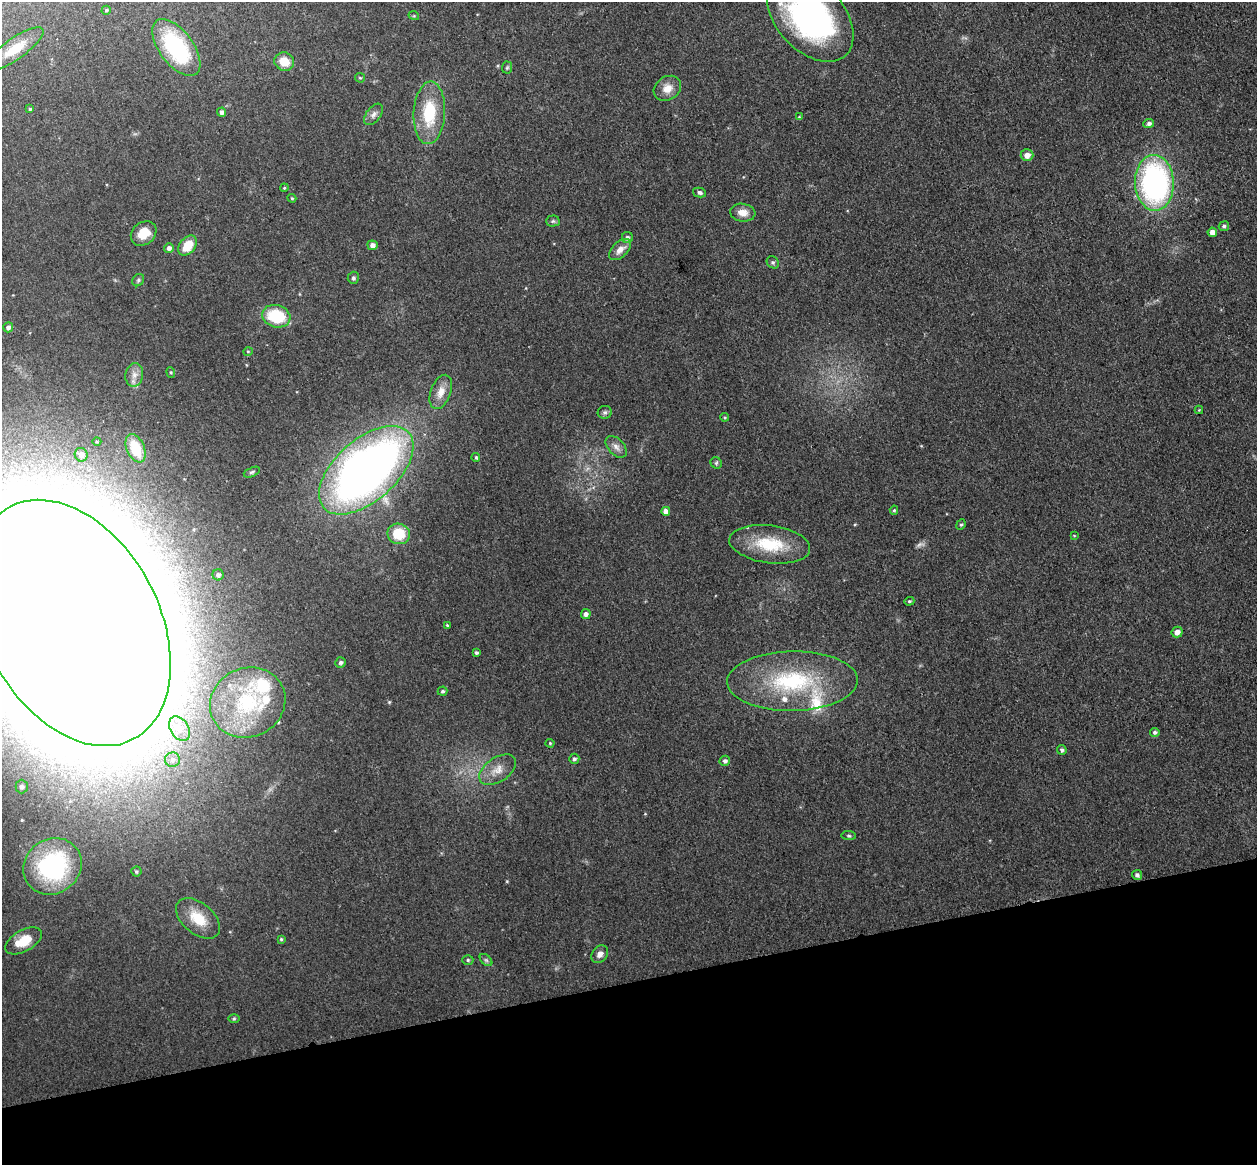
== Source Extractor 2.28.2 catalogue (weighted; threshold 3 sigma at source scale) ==
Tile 14 of 4 x 4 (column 2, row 4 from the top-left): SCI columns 1314-2568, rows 155-1317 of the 5135 x 5078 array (HDU 1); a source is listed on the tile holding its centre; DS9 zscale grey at full resolution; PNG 1259 x 1167 px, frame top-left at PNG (2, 2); each listed source drawn as its Kron ellipse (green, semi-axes under 4 px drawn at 4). Shown black and unused: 16% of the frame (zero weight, under 3 of 4 exposures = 5% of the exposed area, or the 3 px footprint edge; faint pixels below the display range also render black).
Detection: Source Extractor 2.28.2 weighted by HDU 2 'WHT'; one run over the whole footprint, this tile lists its part. Background 0.0741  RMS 0.0078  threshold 0.0353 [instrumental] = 3 sigma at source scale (4.5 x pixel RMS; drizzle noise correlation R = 1.50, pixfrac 1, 0.05/0.05 arcsec/px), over >= 5 px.
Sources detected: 93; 1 too faint to see at this stretch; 1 inside a brighter object's white glare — neither listed nor drawn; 4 inside a brighter listed object's ellipse — not listed separately; the other 87 listed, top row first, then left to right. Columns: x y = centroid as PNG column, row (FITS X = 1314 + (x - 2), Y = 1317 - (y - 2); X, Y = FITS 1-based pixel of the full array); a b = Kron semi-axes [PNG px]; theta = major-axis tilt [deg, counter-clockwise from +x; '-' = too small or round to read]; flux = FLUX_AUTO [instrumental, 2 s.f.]
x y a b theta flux
106 10 4 4 - 1.3
414 16 5 3 - 0.77
810 17 52 34 -47 210
176 47 33 17 -53 72
14 49 34 10 35 17
284 62 10 9 - 13
507 68 6 5 - 1.1
360 78 5 4 - 0.9
667 88 14 11 34 8.4
30 109 4 4 - 1.1
222 112 4 4 - 2.7
429 113 31 16 87 37
374 114 12 7 53 3.7
799 117 4 4 - 0.71
1149 123 5 4 - 2.3
1027 155 6 6 - 5.6
1154 183 28 19 -87 190
284 188 4 3 - 0.74
699 192 6 4 -13 2.1
292 198 4 4 - 0.99
743 213 13 9 -8 7.2
553 221 7 5 1 1.5
1224 226 5 4 - 1.8
1212 232 4 4 - 5.2
144 234 14 11 41 13
627 237 5 5 - 2
372 245 5 5 - 3.5
188 246 11 7 51 16
169 248 5 5 - 3
620 250 13 7 44 6.2
773 262 6 5 - 1.5
353 278 6 5 - 1.6
138 280 6 5 - 1.5
276 316 14 11 -15 37
8 327 5 4 - 2.7
248 351 5 3 - 0.67
171 372 5 4 - 1
134 375 12 9 82 5.6
441 392 18 10 70 8.7
1199 410 4 4 - 0.67
605 412 7 6 - 1.8
725 417 4 3 - 0.97
97 442 4 3 - 0.72
616 447 13 8 -47 4.5
136 448 15 9 -67 23
81 455 7 6 - 4.5
476 457 4 3 - 1.1
716 463 6 5 - 1.4
366 470 57 31 42 600
252 472 8 4 23 1.4
894 510 5 4 - 1.2
666 511 4 4 - 5.8
961 525 5 4 - 1.3
399 534 11 10 - 20
1074 535 4 2 - 0.59
770 544 41 19 -8 38
218 575 5 5 - 2.8
909 601 5 4 - 1
586 614 5 5 - 2.9
72 623 131 87 -62 19000
447 625 4 4 - 0.97
1177 632 6 5 - 3.9
476 653 3 3 - 1.5
341 662 5 5 - 1.9
792 681 65 30 1 88
442 691 5 4 - 1.4
248 703 38 34 27 63
180 729 13 9 -56 8.2
1155 732 5 4 - 1.8
550 743 4 4 - 0.84
1062 750 5 4 - 1.9
574 759 5 5 - 1.7
172 760 7 7 - 3.6
725 761 5 5 - 2.1
498 770 21 12 34 10
22 787 7 6 - 2.8
849 836 7 4 -6 1.3
52 866 30 27 37 100
136 872 5 5 - 1.3
1137 875 5 5 - 2.3
198 918 25 15 -40 19
281 939 4 4 - 1
23 941 20 10 30 17
600 954 9 7 51 4.1
468 960 5 5 - 1.3
486 960 7 4 -44 1.5
234 1018 6 4 1 1.2
Overlapping masked pixels (flux is a lower limit): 1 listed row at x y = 72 623
Isophote crosses this tile's border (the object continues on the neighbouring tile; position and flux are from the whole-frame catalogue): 2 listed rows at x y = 810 17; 72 623